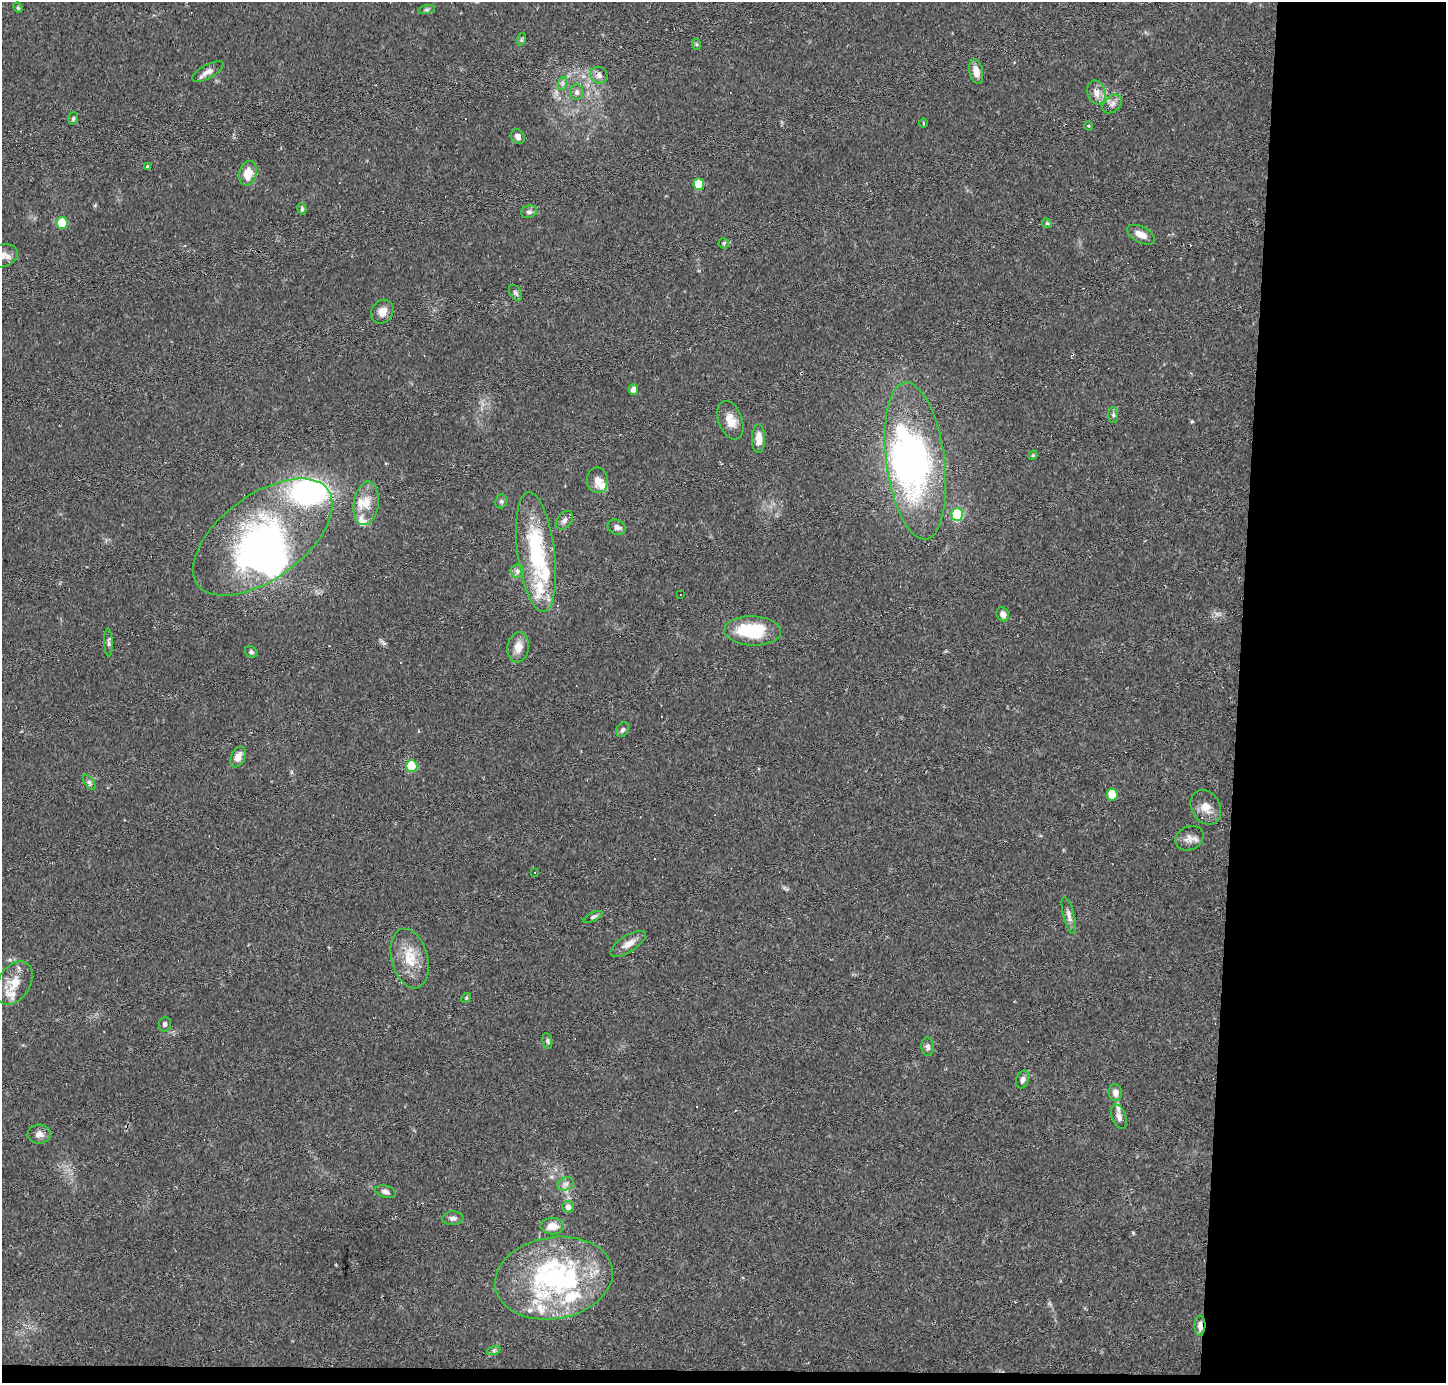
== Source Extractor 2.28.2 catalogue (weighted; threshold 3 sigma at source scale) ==
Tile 9 of 3 x 3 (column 3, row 3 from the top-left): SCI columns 2890-4333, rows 98-1478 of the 4333 x 4358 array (HDU 1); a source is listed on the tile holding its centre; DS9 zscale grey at full resolution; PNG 1448 x 1385 px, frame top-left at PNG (2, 2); each listed source drawn as its Kron ellipse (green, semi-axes under 4 px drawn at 4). Shown black and unused: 15% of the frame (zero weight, under 2 of 3 exposures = <1% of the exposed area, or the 3 px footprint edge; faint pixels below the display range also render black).
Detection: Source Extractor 2.28.2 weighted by HDU 2 'WHT'; one run over the whole footprint, this tile lists its part. Background 0.0293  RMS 0.0046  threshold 0.0207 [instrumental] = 3 sigma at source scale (4.5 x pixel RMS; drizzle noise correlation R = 1.50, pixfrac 1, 0.05/0.05 arcsec/px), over >= 5 px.
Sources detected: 104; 4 inside a brighter object's white glare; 8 cosmic-ray / hot-pixel residue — neither listed nor drawn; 15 inside a brighter listed object's ellipse — not listed separately; the other 77 listed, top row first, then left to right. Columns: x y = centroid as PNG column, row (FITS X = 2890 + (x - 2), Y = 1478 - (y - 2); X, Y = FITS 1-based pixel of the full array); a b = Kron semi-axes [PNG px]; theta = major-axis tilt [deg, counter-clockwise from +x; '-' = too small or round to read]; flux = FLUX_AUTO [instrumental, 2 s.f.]
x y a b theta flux
18 8 5 4 - 0.58
427 10 8 4 9 0.86
522 39 6 4 71 0.68
696 44 6 3 -71 0.56
208 72 17 7 29 2.8
976 72 12 6 -79 4.6
599 75 9 8 - 2.3
563 83 7 4 71 0.96
577 92 8 6 86 1.6
1096 92 12 9 -72 3.3
1112 104 11 8 40 2.2
73 118 6 4 71 0.7
923 123 4 3 - 0.4
1089 126 5 3 - 0.4
518 137 8 6 -52 1.8
148 166 4 3 - 1.2
248 173 12 8 75 6.4
699 184 6 5 - 16
302 209 6 4 -78 0.67
529 212 8 6 16 1.3
62 223 6 5 - 10
1047 223 5 4 - 0.62
1141 235 15 8 -27 4
724 243 5 5 - 0.67
2 256 16 11 16 4.3
516 293 8 5 -57 1.2
382 312 12 10 55 3.8
633 390 5 4 - 2.4
1113 415 8 5 -89 1.1
730 420 20 12 -69 5.6
759 439 14 6 90 4.1
1033 455 5 3 - 0.44
915 461 79 29 -82 100
597 480 13 10 -86 3.8
501 501 7 5 70 0.98
366 503 22 12 83 7.3
957 515 6 6 - 43
564 520 10 7 49 1.9
617 527 9 7 -25 2
263 537 81 42 36 130
536 552 60 19 -83 48
517 571 6 6 - 1.3
681 595 3 2 - 0.54
1003 614 7 6 - 2.3
753 631 28 14 -2 24
108 642 14 3 -88 1.2
518 647 15 10 82 4.8
251 652 7 5 -31 0.93
623 730 8 6 56 1.1
238 757 11 7 66 3.5
412 766 6 5 - 22
89 782 9 4 -54 1
1112 794 6 5 - 14
1206 807 18 14 -61 5.4
1189 838 15 11 26 3.4
535 873 3 3 - 0.42
1069 915 19 5 -75 2.4
593 917 10 4 26 0.98
628 944 20 8 33 4.2
410 959 30 18 -75 12
14 983 24 16 58 9.2
466 998 5 4 - 0.58
165 1024 7 6 - 1.1
547 1041 8 5 -79 0.85
928 1047 9 6 -84 1.6
1023 1080 9 6 72 1.6
1115 1092 8 7 - 2.5
1119 1117 13 7 -71 2.1
39 1134 11 9 3 2.5
566 1184 8 6 21 1.7
385 1192 10 6 -16 1.7
568 1207 6 5 - 2.5
453 1218 11 7 2 1.8
552 1226 12 8 1 4.6
554 1278 59 41 9 78
1200 1326 10 5 89 2.6
494 1350 7 4 18 0.82
Overlapping masked pixels (flux is a lower limit): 1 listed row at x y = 1200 1326
Isophote crosses this tile's border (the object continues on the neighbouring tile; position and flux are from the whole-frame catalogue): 1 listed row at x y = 2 256